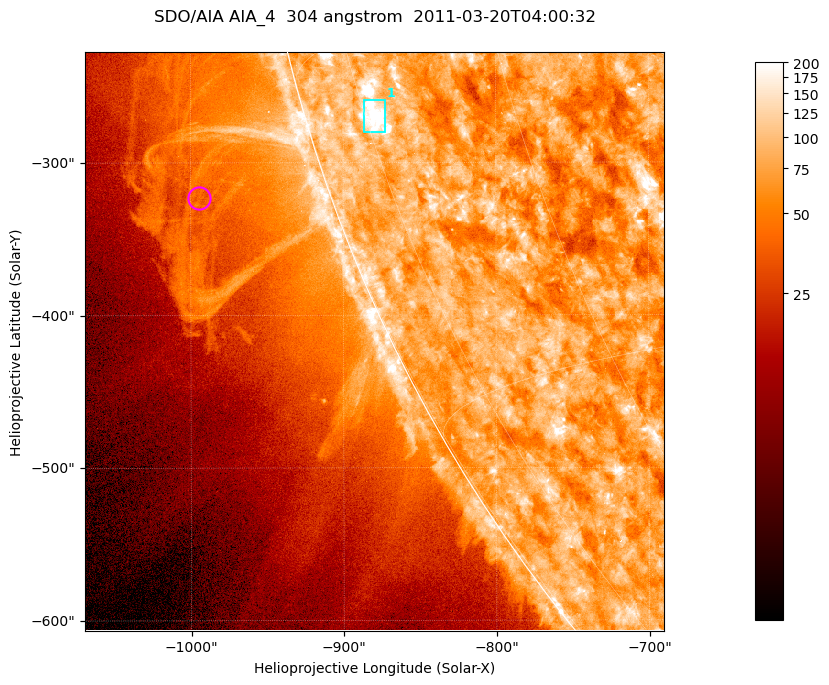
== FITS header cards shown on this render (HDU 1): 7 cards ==
TELESCOP= 'SDO/AIA '           / For AIA: SDO/AIA
INSTRUME= 'AIA_4   '           / For AIA: AIA_ATA1, AIA_ATA2, AIA_ATA3 or AIA_AT
WAVELNTH=                  304 / [angstrom] Wavelength
WAVEUNIT= 'angstrom'           / Wavelength unit: angstrom
DATE-OBS= '2011-03-20T04:00:32.123' / [ISO] Date when observation started; ISO 8
CTYPE1  = 'HPLN-TAN'           / CTYPE1; Typically HPLN
CTYPE2  = 'HPLT-TAN'           / CTYPE2; Typically HPLT

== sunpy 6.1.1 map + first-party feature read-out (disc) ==
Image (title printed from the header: SDO/AIA AIA_4  304 angstrom  2011-03-20T04:00:32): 632 x 632 px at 0.6 arcsec/px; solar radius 964 arcsec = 1606 px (partial field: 2.2% of the solar disc is inside the frame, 45% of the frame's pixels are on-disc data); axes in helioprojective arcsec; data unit not stated in the header (colour bar unlabelled)
Orientation: roll -0.132 deg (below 1 deg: not rotated)
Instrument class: DISC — disc imager (sunpy class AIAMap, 304 A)
Bright regions (active regions / flare kernels): reference = the on-disc median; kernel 5 px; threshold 5 sigma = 117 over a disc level ~76.3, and >= 1.15x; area >= 399 px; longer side >= 8 px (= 4.8 arcsec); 1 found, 1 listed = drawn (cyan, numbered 1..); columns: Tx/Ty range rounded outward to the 2 arcsec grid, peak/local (2 s.f.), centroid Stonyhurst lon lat
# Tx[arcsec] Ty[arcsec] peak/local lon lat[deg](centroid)
1 -888..-872 -280..-258 4.2 -74 -18
Off-limb structures (1.02-1.3 R_sun): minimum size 199 px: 4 found; the strongest spans PA ~105..115 deg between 1.02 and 1.13 R_sun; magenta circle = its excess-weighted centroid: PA ~110 deg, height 1.08 R_sun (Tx ~-994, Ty ~-322 arcsec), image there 1.6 x the reference